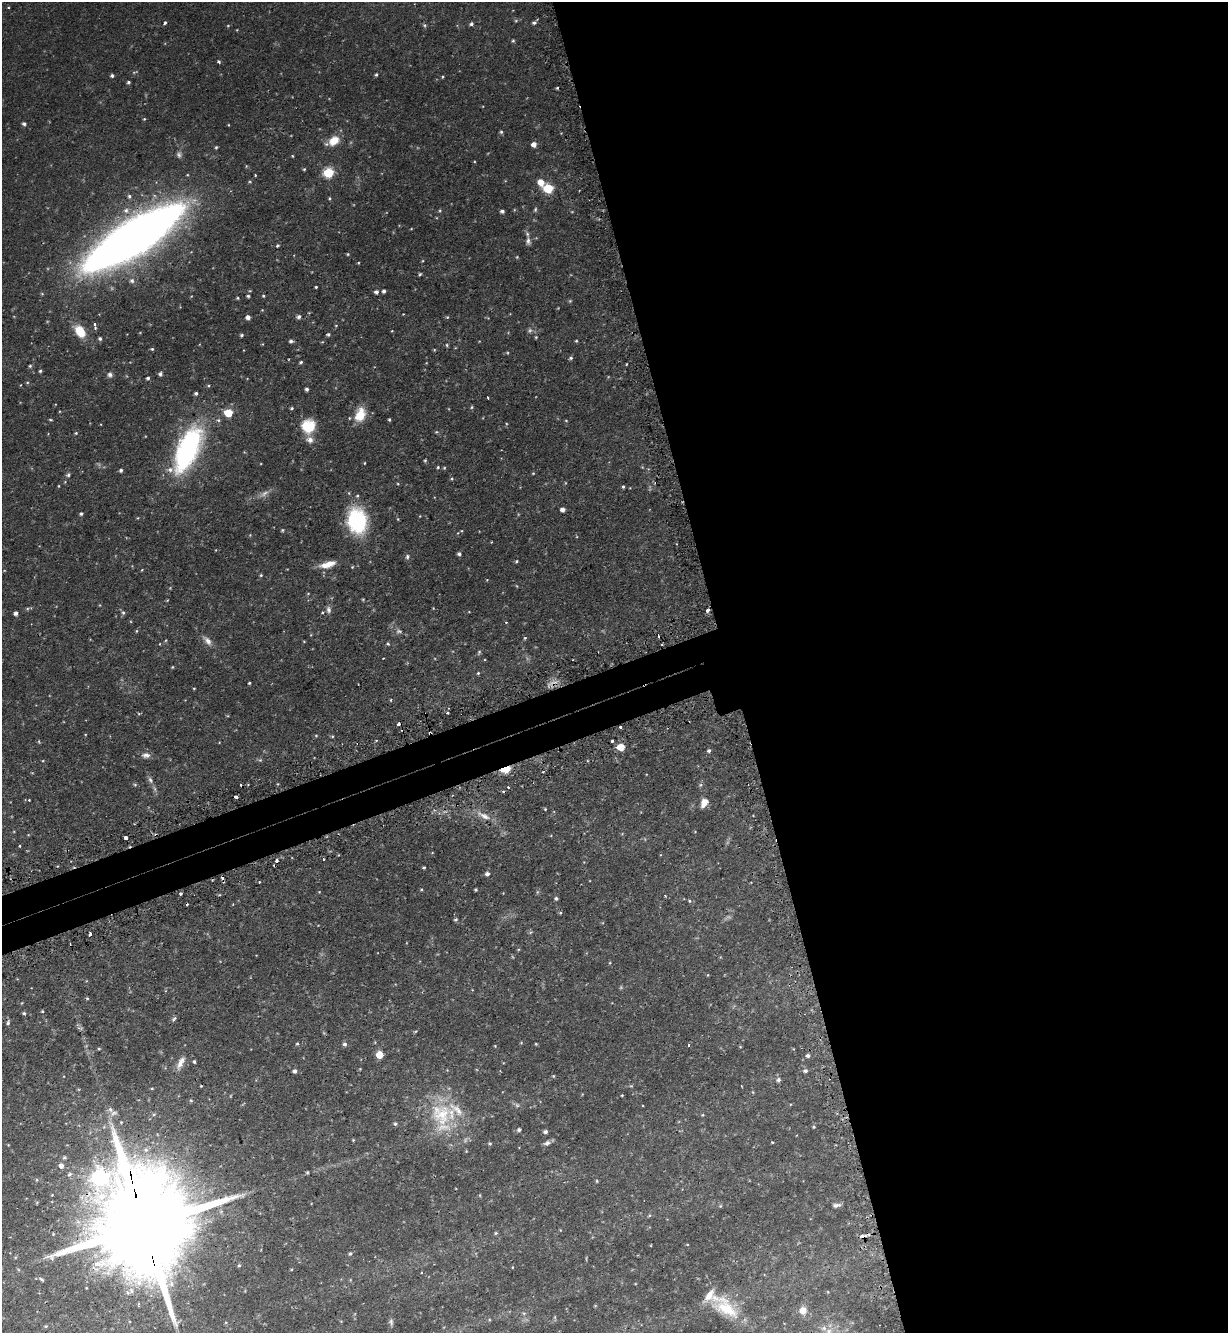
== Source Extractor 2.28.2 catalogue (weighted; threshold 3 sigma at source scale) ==
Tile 8 of 4 x 4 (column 4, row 2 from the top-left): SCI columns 3851-5076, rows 2699-4029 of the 5375 x 5396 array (HDU 1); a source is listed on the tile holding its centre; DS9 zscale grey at full resolution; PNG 1230 x 1335 px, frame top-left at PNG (2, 2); no overlay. Shown black and unused: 43% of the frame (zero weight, under 2 of 3 exposures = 5% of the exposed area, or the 3 px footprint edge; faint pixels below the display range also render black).
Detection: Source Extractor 2.28.2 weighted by HDU 2 'WHT'; one run over the whole footprint, this tile lists its part. Background 0.0556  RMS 0.0048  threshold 0.0216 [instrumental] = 3 sigma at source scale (4.5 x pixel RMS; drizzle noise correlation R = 1.50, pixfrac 1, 0.05/0.05 arcsec/px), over >= 5 px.
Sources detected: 282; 14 too faint to see at this stretch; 1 inside a brighter object's white glare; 5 cosmic-ray / hot-pixel residue — not listed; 4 inside a brighter listed object's ellipse — not listed separately; the other 258 listed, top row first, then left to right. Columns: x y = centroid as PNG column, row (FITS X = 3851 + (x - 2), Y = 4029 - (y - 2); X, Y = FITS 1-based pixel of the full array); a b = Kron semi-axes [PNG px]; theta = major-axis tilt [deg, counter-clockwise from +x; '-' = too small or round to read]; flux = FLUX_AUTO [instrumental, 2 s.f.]
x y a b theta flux
516 21 5 5 - 0.65
165 23 4 3 - 0.97
534 23 5 5 - 1.1
471 24 5 4 - 1.1
228 26 5 3 - 0.39
513 41 4 4 - 0.6
219 62 4 3 - 0.89
112 75 4 4 - 1
376 75 4 3 - 0.72
443 77 4 3 - 0.49
128 82 4 3 - 0.87
557 88 3 3 - 0.58
144 119 4 4 - 0.49
24 124 5 4 - 1.2
228 125 3 3 - 0.37
501 132 5 4 - 0.82
334 141 13 9 37 8
534 144 5 5 - 2.8
216 147 5 4 - 0.6
179 154 9 7 -83 1.5
292 156 3 3 - 0.4
304 169 4 4 - 0.54
328 173 6 5 - 35
255 175 3 3 - 0.47
541 182 7 6 - 5.5
548 188 6 5 - 27
129 196 5 5 - 0.9
329 198 4 3 - 0.54
126 210 9 7 -17 2.3
535 210 6 4 75 0.74
440 211 5 4 - 0.57
502 211 4 4 - 1.2
411 229 4 3 - 0.33
133 238 73 21 32 690
528 241 13 7 -82 2.3
277 246 4 4 - 0.72
348 254 4 3 - 0.49
517 257 5 4 - 0.46
358 263 3 3 - 0.38
420 274 4 3 - 0.58
132 281 7 7 - 1.6
316 287 3 3 - 0.52
250 291 5 3 - 0.39
384 291 4 3 - 1.2
376 292 5 5 - 1.5
248 296 4 4 - 0.72
263 296 4 3 - 0.52
237 298 4 4 - 0.52
570 301 5 4 - 0.58
403 314 2 2 - 0.29
248 317 4 4 - 2.1
298 317 5 4 - 1.4
447 317 5 4 - 0.56
95 325 8 3 -79 1.4
336 325 4 3 - 0.36
80 331 13 9 -54 12
392 331 3 3 - 0.41
241 335 4 4 - 0.78
328 335 4 4 - 0.78
536 337 4 4 - 0.46
100 339 5 4 - 0.95
291 341 4 4 - 1.2
576 341 4 3 - 0.51
263 344 5 3 - 0.35
447 345 5 4 - 0.62
152 349 4 3 - 0.67
434 350 5 4 - 0.42
571 358 5 4 - 0.87
301 362 4 3 - 0.7
30 366 5 4 - 0.68
40 371 4 4 - 0.7
160 374 5 4 - 1.1
110 375 8 7 - 1.5
148 378 4 4 - 1
307 389 4 3 - 1.1
196 393 4 4 - 0.94
488 397 3 2 - 0.48
472 407 5 4 - 0.59
292 408 5 4 - 0.65
228 413 5 5 - 16
360 415 13 9 70 12
50 420 5 3 - 0.47
218 420 6 5 - 0.94
389 420 4 4 - 0.53
566 421 4 3 - 0.39
308 426 16 15 - 12
436 432 4 4 - 0.52
76 433 5 4 - 0.55
188 450 47 19 65 96
425 460 4 4 - 0.57
365 463 4 2 - 0.4
438 467 4 4 - 0.61
444 468 4 4 - 0.49
121 470 4 4 - 1
533 473 4 3 - 0.42
68 475 5 5 - 1.1
452 479 5 4 - 0.54
398 484 4 3 - 0.38
59 486 4 3 - 0.37
623 487 4 3 - 0.73
264 493 15 6 33 2.7
349 493 5 3 - 0.51
357 496 5 4 - 0.67
563 509 4 4 - 2.2
81 514 4 4 - 0.78
420 516 4 3 - 0.33
357 521 18 14 -78 57
282 530 4 3 - 0.52
250 535 4 4 - 0.38
459 554 4 4 - 1.1
407 557 6 5 - 1.2
516 561 4 3 - 0.63
327 564 19 7 15 6.2
352 567 4 4 - 0.47
142 570 4 3 - 0.39
261 575 4 4 - 0.56
487 580 4 3 - 0.31
308 594 5 3 - 0.39
363 599 4 3 - 0.44
433 608 4 3 - 0.32
28 609 11 4 16 0.86
328 609 9 6 -82 1.7
708 610 3 3 - 12
322 612 5 4 - 0.59
16 613 4 4 - 1.5
123 613 7 5 -62 0.95
506 622 3 3 - 0.43
136 631 5 3 - 0.42
525 638 4 4 - 0.53
166 640 5 3 - 0.42
207 641 16 7 -49 3.1
304 641 4 3 - 0.36
388 644 5 5 - 0.67
479 652 7 4 79 0.77
383 658 3 2 - 0.45
172 667 4 3 - 0.48
478 673 4 4 - 0.55
249 683 3 3 - 0.6
553 683 13 8 35 3.4
194 688 4 2 - 0.36
391 700 4 3 - 0.4
447 713 3 3 - 0.67
139 714 4 3 - 0.5
398 724 4 3 - 2.6
620 727 3 3 - 0.9
316 736 4 4 - 0.51
332 736 4 4 - 0.53
612 741 3 3 - 1.3
39 742 5 3 - 0.48
621 747 5 5 - 12
709 751 5 4 - 0.99
146 755 12 7 -5 2.5
260 760 6 4 41 0.66
506 769 5 4 - 29
150 780 9 6 -68 1.6
135 785 6 4 -16 0.68
700 785 6 5 - 0.87
508 787 3 3 - 0.91
154 789 10 5 -69 1.2
235 797 3 3 - 1.7
29 800 3 3 - 0.66
704 803 11 7 64 4.6
545 809 4 4 - 0.52
483 816 23 8 -24 5.4
695 832 4 3 - 0.34
126 838 3 3 - 20
19 846 3 3 - 0.41
323 859 3 3 - 0.96
277 861 4 4 - 2.1
424 867 3 3 - 0.62
487 874 5 5 - 1.5
222 877 4 3 - 1.7
259 882 3 3 - 0.74
421 890 4 3 - 0.46
476 890 3 3 - 0.62
319 892 4 3 - 0.31
537 892 6 4 72 0.62
180 894 3 3 - 0.79
556 898 4 4 - 0.87
689 901 6 5 - 0.71
560 913 5 4 - 0.5
456 919 4 4 - 0.82
530 932 6 5 - 0.67
90 934 4 3 - 2.8
610 963 5 3 - 0.43
708 975 4 3 - 0.36
87 998 5 4 - 0.57
22 1003 5 3 - 0.36
42 1011 4 4 - 0.42
24 1013 5 4 - 0.74
174 1019 7 4 46 0.96
8 1023 7 5 74 1.1
80 1028 9 3 -13 0.87
415 1031 6 4 20 0.5
521 1043 5 3 - 0.41
297 1044 4 4 - 0.62
345 1044 5 5 - 1.3
536 1044 4 3 - 0.44
688 1045 4 2 - 0.47
495 1046 4 3 - 0.38
740 1047 5 3 - 0.37
99 1049 4 3 - 0.5
380 1055 5 5 - 11
808 1056 5 4 - 1.3
194 1062 4 3 - 0.85
180 1063 20 8 63 3.9
295 1071 5 4 - 1.5
805 1071 6 5 - 1.1
553 1076 4 4 - 0.51
778 1080 6 5 - 1.2
201 1086 3 2 - 0.38
631 1086 6 3 -17 0.53
753 1092 5 3 - 0.37
622 1095 3 3 - 0.45
191 1100 5 4 - 0.58
517 1105 6 6 - 1.1
643 1105 3 2 - 0.38
110 1109 9 7 -31 2.4
441 1114 37 32 -61 32
702 1115 4 4 - 0.42
395 1124 5 5 - 0.79
814 1127 4 3 - 0.48
519 1130 5 4 - 1.1
545 1132 4 4 - 1.4
353 1140 4 3 - 0.42
772 1142 3 2 - 0.42
490 1143 5 5 - 0.7
547 1143 10 6 12 1.8
64 1157 5 5 - 0.86
61 1166 6 5 - 2.2
307 1172 4 3 - 0.61
69 1174 8 5 43 1.1
100 1177 17 11 89 110
597 1181 4 4 - 0.49
52 1195 3 3 - 0.28
480 1195 5 3 - 0.43
836 1205 11 5 7 1.5
720 1206 5 4 - 0.58
649 1216 5 3 - 0.52
144 1226 49 23 -75 17000
496 1233 5 4 - 0.58
863 1236 9 4 3 2.3
651 1245 3 2 - 0.28
350 1253 5 5 - 0.75
239 1265 5 4 - 0.69
512 1267 4 2 - 0.32
421 1273 3 3 - 0.43
42 1279 7 3 -40 0.71
635 1284 4 2 - 0.3
127 1292 8 6 -16 2.1
828 1292 5 4 - 0.44
726 1308 40 22 -36 23
803 1310 10 9 - 5.3
524 1313 6 5 - 0.9
555 1318 9 3 -86 0.62
391 1322 10 5 -86 1.2
46 1326 5 4 - 0.56
829 1331 12 10 33 5.3
Overlapping masked pixels (flux is a lower limit): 11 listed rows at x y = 133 238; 708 610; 553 683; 398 724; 620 727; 506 769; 277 861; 222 877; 100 1177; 144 1226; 863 1236
Isophote crosses this tile's border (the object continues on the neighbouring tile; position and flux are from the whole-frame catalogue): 1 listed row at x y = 829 1331
Unlisted compact peaks at least as high as the median listed source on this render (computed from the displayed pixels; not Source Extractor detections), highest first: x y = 424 25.